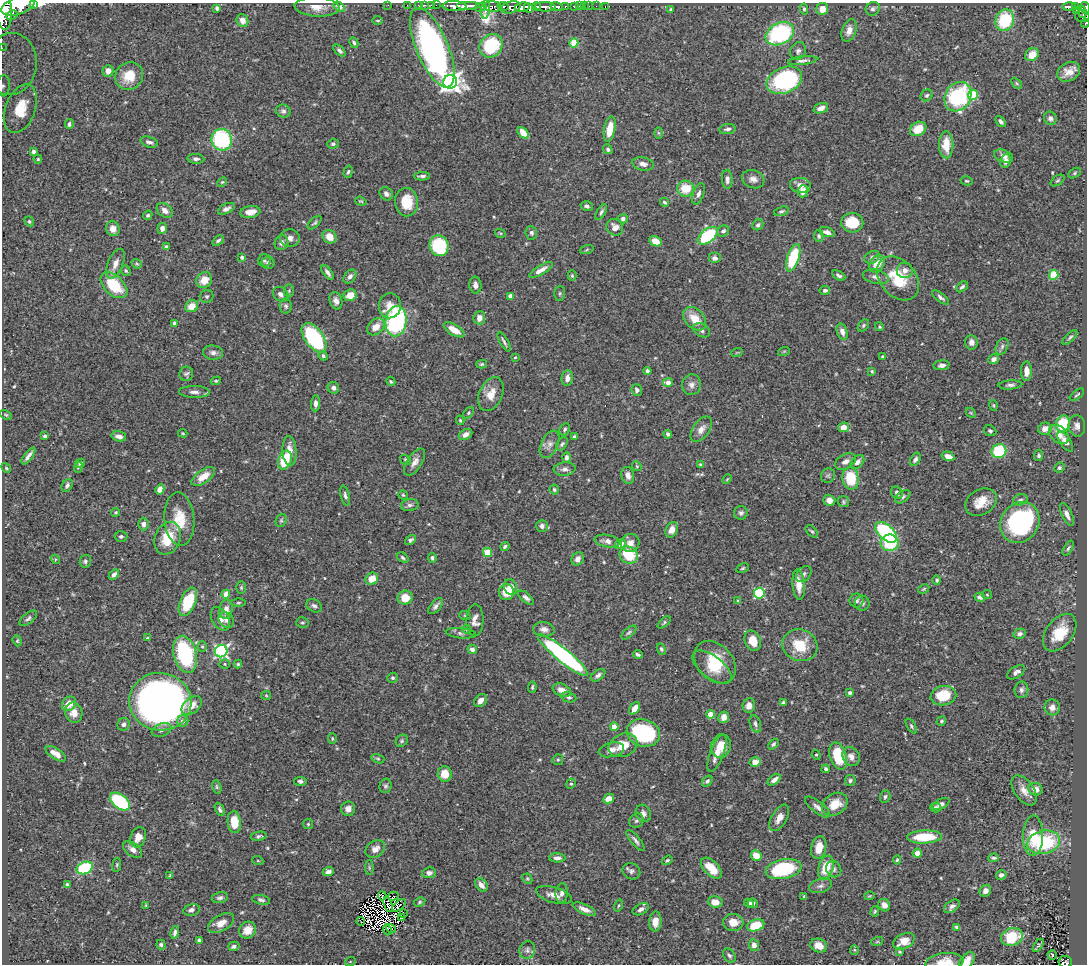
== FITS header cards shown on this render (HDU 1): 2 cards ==
NAXIS1  =                 1085
NAXIS2  =                  962

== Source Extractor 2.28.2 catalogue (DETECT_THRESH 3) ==
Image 1085 x 962 px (HDU 1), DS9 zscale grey, 1 PNG px = 1 image px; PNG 1089 x 966 px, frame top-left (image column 1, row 962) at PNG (2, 3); each listed source drawn as its Kron ellipse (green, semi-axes under 4 px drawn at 4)
Background 0.478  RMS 0.025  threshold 0.0743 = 3 sigma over >= 5 px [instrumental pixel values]
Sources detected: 551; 5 with non-positive FLUX_AUTO (blend fragments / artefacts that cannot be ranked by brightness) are neither listed nor drawn; of the other 546, the 500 brightest by FLUX_AUTO listed and drawn (46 fainter detections omitted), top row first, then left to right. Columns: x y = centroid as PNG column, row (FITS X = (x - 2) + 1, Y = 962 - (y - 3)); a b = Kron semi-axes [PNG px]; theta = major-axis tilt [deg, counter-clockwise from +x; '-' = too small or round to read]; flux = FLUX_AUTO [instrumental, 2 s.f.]
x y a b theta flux
34 4 3 2 - 99
388 5 2 2 - 6.8
407 5 2 2 - 9.9
419 5 3 3 - 19
425 5 3 2 - 8.1
431 5 2 2 - 14
436 5 2 2 - 6.6
18 6 17 8 18 2800
455 6 12 5 -3 1100
468 6 12 4 0 890
503 6 5 3 - 280
536 6 4 3 - 340
565 6 3 3 - 67
574 6 4 3 - 43
579 6 2 2 - 3.6
584 6 2 2 - 4.4
589 6 2 2 - 3.1
596 6 2 2 - 3.6
605 6 3 2 - 8
317 7 22 9 -3 19
339 7 6 3 -33 2.3
480 7 6 4 17 220
493 7 9 5 -4 330
510 7 10 6 14 450
522 7 7 5 9 1300
545 7 10 5 -3 990
557 7 6 3 -9 300
1069 7 7 3 0 200
1075 7 3 3 - 78
217 8 4 4 - 6.5
528 8 5 4 - 620
1085 8 6 4 -74 320
486 9 10 4 84 270
671 9 4 3 - 3
804 9 5 4 - 2.6
822 9 6 6 - 15
873 9 7 6 - 4.5
4 10 19 8 -86 2600
1077 11 4 3 - 42
1082 12 6 3 -74 74
12 15 6 3 29 280
1082 16 7 6 - 170
1005 20 11 9 68 86
242 21 6 5 - 11
378 21 5 3 - 1.7
1085 23 4 3 - 14
849 30 12 7 72 13
780 34 15 10 27 190
354 43 6 4 -62 3
574 43 4 4 - 53
491 46 12 10 49 94
2 48 3 2 - 4.3
432 48 42 16 -67 630
340 51 7 4 -44 4.8
798 51 9 7 63 6.1
1032 55 7 6 - 20
803 61 15 4 7 6
11 64 31 25 82 120
108 71 6 5 - 11
1069 72 12 9 31 17
129 76 14 13 - 33
784 80 19 12 23 230
450 82 7 6 - 880
1017 83 6 4 -46 2.1
3 86 10 6 86 7.7
927 95 6 5 - 3.5
973 95 5 5 - 70
958 97 15 12 57 160
821 108 7 5 20 10
20 109 25 15 69 45
283 111 7 6 - 4.9
1050 118 7 6 - 5.8
1001 122 6 3 -50 4.3
69 124 5 4 - 3.8
610 129 13 5 79 34
728 129 8 5 9 4.8
918 129 9 6 30 29
523 133 7 4 -47 26
659 133 6 4 -89 2.4
222 140 11 10 - 160
149 142 9 5 -16 6.1
333 144 6 4 16 3.2
946 145 13 7 -90 29
608 149 5 4 - 3.5
33 151 4 3 - 5.2
1003 156 10 6 -20 7.6
38 159 4 4 - 2
196 159 8 5 -4 4.8
1005 161 7 5 81 8.6
643 164 11 6 -11 8.2
348 172 6 4 73 2.9
1075 173 7 4 29 2.6
422 176 8 3 1 4.5
727 179 9 5 -87 5.6
753 179 11 9 -19 9.1
967 181 6 4 -14 2.2
1057 181 8 4 36 2.9
222 182 5 3 - 1.7
800 185 10 7 -8 13
686 189 8 8 - 37
803 191 6 5 - 12
386 194 7 6 - 6.2
698 194 11 5 70 6.8
361 201 6 4 -18 2.1
407 202 14 11 -83 43
664 202 5 3 - 2.5
587 206 6 5 - 4.8
226 209 9 5 26 6.9
165 210 9 6 -39 10
781 211 7 4 17 3.2
250 212 10 5 9 15
601 212 9 4 58 4.5
148 215 5 4 - 2.9
623 219 5 4 - 4.8
29 221 5 4 - 2.4
315 223 9 4 44 3.3
852 223 11 9 -3 54
758 225 6 5 - 3.9
615 227 9 8 - 12
162 228 5 5 - 8.6
113 229 7 6 - 14
723 231 6 5 - 5.1
827 232 8 4 -18 7.7
500 233 5 3 - 1.9
531 233 7 6 - 4.7
708 236 11 6 39 130
819 236 6 5 - 3.3
330 237 7 6 - 20
290 238 10 9 - 8.9
218 241 6 4 39 3.5
655 241 6 5 - 22
282 243 7 6 - 6.8
439 246 10 9 - 99
167 247 4 4 - 7.2
587 250 7 3 19 2
242 257 4 3 - 3.6
872 257 8 6 30 5.2
714 258 6 5 - 6.6
793 258 14 6 71 91
264 261 6 6 - 3.7
268 263 6 6 - 4
115 264 16 7 68 15
137 264 5 4 - 2.1
877 264 9 7 62 27
541 270 13 4 31 12
905 270 8 7 - 9.5
126 271 5 4 - 2.6
327 272 8 3 -53 5.6
839 275 7 4 -29 3.8
1054 275 5 4 - 55
572 276 5 4 - 2.4
350 277 8 5 52 7.2
876 277 13 7 -13 8.2
898 278 25 17 -48 63
204 280 8 7 - 23
114 285 16 9 -42 71
475 285 8 6 -83 7.3
962 287 7 4 41 3.5
825 290 5 4 - 4.6
289 291 6 5 - 2.3
560 293 7 5 88 3
281 294 8 6 -38 5.8
350 295 6 5 - 21
207 296 7 6 - 3.3
510 296 4 4 - 11
941 297 10 4 -38 4.8
336 301 9 6 -75 8
192 306 7 5 29 21
286 306 7 6 - 4
390 306 12 11 - 17
479 318 7 6 - 12
695 319 13 9 -46 27
396 321 15 10 84 280
175 323 4 4 - 7.3
863 325 7 5 52 2.8
376 327 10 7 42 18
879 327 4 4 - 2.1
454 330 11 5 -31 18
701 330 9 6 -32 5.4
842 332 8 5 -71 9.1
1070 337 9 3 44 3.2
314 338 17 9 -54 170
504 342 11 3 -61 3.7
971 342 7 6 - 7.9
1002 346 9 5 64 4.8
784 351 6 3 19 1.8
737 352 6 3 19 1.7
213 353 10 7 -9 7.1
323 356 5 3 - 2.9
515 357 4 3 - 1.6
883 357 4 3 - 2.4
994 359 5 4 - 6.5
482 364 5 4 - 2.6
941 365 8 5 6 6.5
647 371 4 4 - 5.9
872 371 4 3 - 2
1026 371 10 5 89 13
186 374 7 7 - 3.8
567 378 8 5 80 10
216 381 5 3 - 2.1
391 381 5 4 - 2
668 383 5 4 - 16
691 385 10 9 - 9.1
1010 385 12 4 3 5
333 388 6 5 - 6
637 390 6 5 - 4.5
194 392 15 6 -1 9.5
491 394 18 11 66 23
1077 395 8 3 38 2.5
316 403 8 4 86 6.4
993 405 5 4 - 1.8
468 413 6 4 52 2.8
971 413 5 4 - 2.1
6 415 7 4 -29 2.2
460 420 5 3 - 2
1062 424 8 6 71 63
1077 426 11 8 -84 8.8
844 427 5 4 - 18
565 429 6 5 - 3.4
701 429 14 8 54 12
1045 429 7 6 - 14
990 431 6 5 - 3.4
183 433 5 3 - 1.9
466 434 7 5 31 9.5
668 434 4 3 - 4.6
1059 434 11 8 -45 16
45 436 3 3 - 4.1
119 436 7 5 -15 8.7
574 436 3 3 - 2.6
1065 442 11 5 -55 8.8
549 444 15 8 65 11
562 444 7 5 52 3.5
290 451 15 7 -87 19
999 451 7 6 - 100
1039 455 5 4 - 3.7
28 456 10 3 54 7.1
948 456 6 4 -15 12
566 458 5 4 - 7
915 459 7 4 59 4.7
285 460 10 6 71 57
406 460 6 4 -32 2.4
415 462 15 7 58 11
845 462 11 7 28 9.4
857 462 8 5 46 7.5
80 463 5 3 - 3.3
701 465 4 4 - 2.7
637 466 5 4 - 1.9
78 467 5 4 - 1.9
6 468 5 4 - 2.1
1059 468 5 4 - 3.3
565 469 11 6 5 6.8
628 475 9 6 -76 9.3
203 476 13 6 35 24
828 476 7 7 - 3.9
851 478 11 8 -79 57
727 479 5 3 - 1.8
67 485 7 5 57 4.1
160 489 5 4 - 12
554 490 5 4 - 3.7
897 493 6 5 - 6
403 495 4 4 - 2
345 496 10 4 -75 4.4
903 497 8 5 39 4.1
829 500 6 5 - 9.3
1020 500 7 5 18 4.2
843 502 5 5 - 2.9
981 502 17 12 30 28
410 505 9 6 6 5.4
116 512 4 4 - 2.3
741 513 7 6 - 4.4
1067 514 12 5 -65 9.7
179 519 27 15 -85 44
281 520 7 5 70 3.2
1020 522 21 18 53 270
143 524 6 5 - 7.1
542 526 6 6 - 5.4
672 530 8 6 66 13
812 531 7 4 -44 3
886 532 13 7 -42 190
121 536 6 5 - 4.1
168 538 17 12 67 48
410 540 6 3 37 4
607 541 13 6 -9 8.9
630 543 9 9 - 12
890 543 9 8 - 66
620 544 5 4 - 14
505 546 5 3 - 3.1
1068 548 8 4 60 3.5
488 552 4 4 - 50
629 555 9 8 - 61
403 558 6 4 -34 3.3
432 558 5 3 - 2.9
55 559 5 3 - 1.6
578 559 7 5 55 10
85 561 6 5 - 3.8
743 568 6 4 27 2.4
114 574 6 4 45 5.9
804 574 9 6 50 5.2
372 579 6 6 - 22
937 580 5 4 - 3.5
799 585 15 6 -84 20
241 587 6 5 - 2.7
510 587 8 6 -68 13
924 589 6 3 28 2
506 592 8 7 - 29
759 593 5 5 - 140
226 594 4 4 - 21
987 595 5 4 - 1.9
980 597 5 4 - 6.3
405 598 7 7 - 26
526 598 9 4 -39 5.8
738 601 3 3 - 3.3
857 601 7 7 - 5.1
188 602 15 7 67 76
238 603 7 3 1 2.1
862 603 7 7 - 5.3
314 606 8 6 -31 4.7
436 606 10 5 49 6.1
226 609 10 6 81 12
465 616 6 4 -19 1.8
28 618 10 5 39 4.3
220 619 13 8 -59 10
226 620 8 7 - 7.6
475 620 16 8 88 11
664 622 8 4 42 2.7
302 623 6 5 - 2.8
544 629 11 7 -7 8.8
467 630 5 4 - 2.7
461 633 15 5 -5 5.9
629 633 9 4 42 3.4
1060 633 21 13 53 49
1020 634 6 5 - 5.5
147 638 4 4 - 2.2
17 641 5 4 - 2.1
753 641 11 8 -66 26
800 645 18 15 -23 50
202 646 5 4 - 2.2
472 649 5 4 - 6.8
661 649 6 4 -62 3.1
221 651 6 6 - 350
185 654 19 11 -75 180
638 654 5 3 - 3.6
563 655 32 7 -39 320
715 662 24 17 -47 55
225 664 5 4 - 2.1
238 664 4 4 - 2.2
712 667 23 11 -37 30
1016 672 10 5 31 7.1
598 675 8 5 36 4.9
393 678 5 5 - 3.2
532 687 6 3 85 2.4
562 690 9 6 -23 12
1021 690 8 7 - 5.5
850 693 4 3 - 5.3
266 695 5 4 - 1.8
943 696 13 9 11 48
569 697 8 5 -12 4.1
480 700 7 5 49 8.6
160 702 31 28 -9 1100
783 702 4 3 - 2.5
69 704 8 6 45 19
749 705 7 6 - 11
192 706 11 7 39 18
1052 707 8 7 - 9.2
635 708 7 4 54 15
74 713 10 8 -76 15
710 714 4 4 - 28
724 717 6 5 - 12
183 721 6 5 - 7.7
941 721 5 4 - 2.4
124 724 6 6 - 5.1
755 724 9 5 -71 4.6
911 726 8 4 -57 2.9
614 727 4 4 - 29
161 730 10 6 22 6.1
643 733 17 13 -17 170
332 738 5 4 - 2.3
402 741 6 5 - 3
773 744 6 4 46 3
623 745 15 11 24 31
721 746 12 9 76 25
611 750 13 7 14 12
717 753 20 7 69 20
56 754 12 5 -33 14
816 755 5 4 - 1.9
838 756 14 8 -72 62
851 757 10 8 -57 9.6
378 759 6 4 -17 2.6
558 760 6 5 - 2.8
755 762 5 4 - 29
826 769 4 3 - 4
445 774 7 7 - 24
774 780 7 4 39 7.6
300 781 6 4 -8 4.7
707 781 6 4 51 3
850 781 5 5 - 3.8
571 784 5 4 - 2.4
386 786 7 6 - 3.7
217 787 7 4 -73 2.5
1035 789 7 6 - 14
1024 790 17 9 -55 16
885 797 6 5 - 3.1
609 799 5 4 - 16
120 802 11 7 -39 160
835 804 14 10 34 28
941 804 9 5 28 7.3
817 807 15 5 -38 8.3
936 808 5 5 - 2.9
348 809 7 7 - 9.6
220 810 7 4 -60 4.9
643 813 9 7 -65 6.8
779 818 15 7 59 14
636 821 7 6 - 4.3
234 822 11 6 -84 33
308 824 5 5 - 2.3
259 836 8 4 10 3.8
1033 836 20 10 88 48
138 837 10 7 68 15
924 837 17 6 2 58
635 840 13 4 -51 5.4
1044 842 17 11 14 130
819 848 11 7 77 23
133 849 11 6 -37 10
375 849 10 8 33 11
917 853 4 4 - 12
756 856 5 5 - 20
557 858 8 4 -1 7.3
994 858 5 3 - 3.4
667 860 5 3 - 2.7
897 860 4 4 - 2.1
258 861 5 3 - 1.7
117 865 7 3 82 2.1
826 867 12 7 72 42
85 868 8 6 24 140
369 868 7 4 -90 2.5
711 868 13 7 -45 31
783 869 18 9 11 130
834 869 8 7 - 5.9
631 871 9 8 - 6
328 872 5 4 - 8
429 873 7 5 7 6.1
170 875 3 3 - 1.9
1001 875 5 5 - 6.4
527 879 5 4 - 2.3
67 884 4 3 - 2.3
481 885 7 5 -53 8.7
821 886 11 7 17 7.1
985 891 6 5 - 8.6
562 893 10 6 85 7
554 895 18 7 -16 14
382 896 4 3 - 2.4
393 896 5 3 - 5.3
804 896 3 3 - 2.2
869 896 5 3 - 1.7
220 898 8 5 12 4.3
261 900 9 5 -11 4.3
420 902 6 4 29 2.7
715 902 7 5 -8 18
749 903 5 3 - 5.9
753 903 5 4 - 4.2
146 905 3 3 - 1.6
388 905 8 3 -72 3.9
399 905 8 2 40 4.3
884 905 6 5 - 7.9
618 906 6 3 71 1.8
952 906 9 5 36 7
584 909 12 5 -23 10
641 909 8 5 28 6.9
191 910 8 6 13 5.6
875 911 5 4 - 2.3
403 913 3 2 - 2.2
402 918 4 3 - 1.6
361 921 4 3 - 3.1
655 921 10 6 87 16
733 922 10 8 -3 19
221 923 14 8 30 16
756 925 9 6 17 47
957 927 4 3 - 4.1
391 929 5 2 - 4.2
248 930 9 8 - 17
387 930 5 3 - 4.1
175 932 6 4 78 4.4
1012 937 11 8 16 66
199 940 4 4 - 4.6
904 941 11 7 26 20
877 942 6 4 19 2
161 945 5 4 - 3.5
754 945 6 5 - 8.5
819 945 8 6 -23 14
1038 945 7 4 56 2.1
234 946 6 4 17 4.1
527 950 9 8 - 5.8
854 950 5 4 - 1.9
900 952 4 3 - 1.9
1052 955 5 3 - 4.6
729 956 8 5 -54 3.9
967 961 10 6 51 17
350 962 5 3 - 1.8
944 962 19 9 6 25
1065 962 7 6 - 62
At the frame edge (FLAGS 8, measured only in part): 11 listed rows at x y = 34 4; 18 6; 1085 8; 4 10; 1085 23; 2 48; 11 64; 3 86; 967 961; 944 962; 1065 962
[46 fainter detections neither listed nor drawn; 5 non-positive-flux detections neither listed nor drawn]